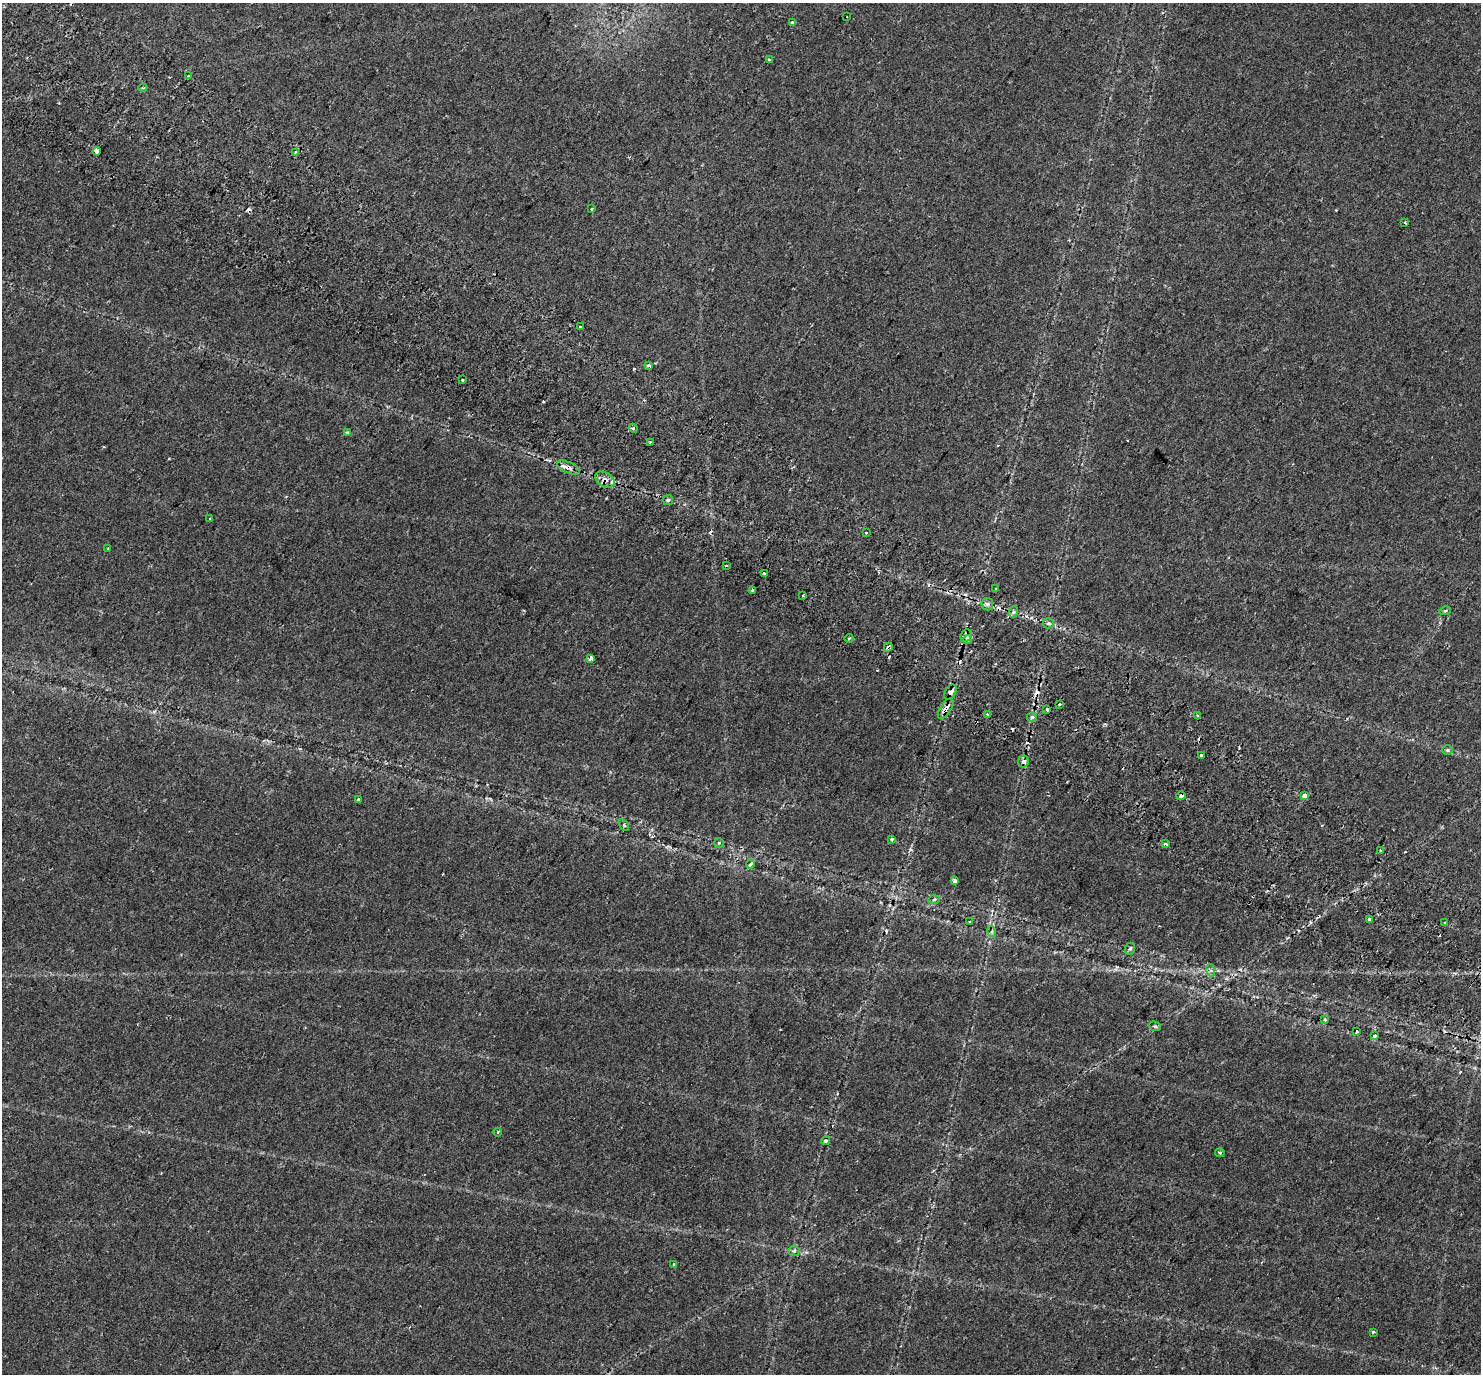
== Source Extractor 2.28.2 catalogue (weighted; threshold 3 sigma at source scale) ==
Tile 11 of 4 x 4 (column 3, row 3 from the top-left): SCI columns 3036-4514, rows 1723-3094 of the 6064 x 6124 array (HDU 1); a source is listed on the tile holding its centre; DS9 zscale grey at full resolution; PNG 1483 x 1376 px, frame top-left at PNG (2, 3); each listed source drawn as its Kron ellipse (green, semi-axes under 4 px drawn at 4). Shown black and unused: <1% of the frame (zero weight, under 2 of 3 exposures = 5% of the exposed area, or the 3 px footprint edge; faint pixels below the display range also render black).
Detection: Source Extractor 2.28.2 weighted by HDU 2 'WHT'; one run over the whole footprint, this tile lists its part. Background 0.0356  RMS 0.004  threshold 0.0179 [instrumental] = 3 sigma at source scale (4.5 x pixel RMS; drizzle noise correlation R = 1.50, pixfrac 1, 0.0396/0.0396 arcsec/px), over >= 5 px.
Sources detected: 92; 19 cosmic-ray / hot-pixel residue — neither listed nor drawn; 1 inside a brighter listed object's ellipse — not listed separately; the other 72 listed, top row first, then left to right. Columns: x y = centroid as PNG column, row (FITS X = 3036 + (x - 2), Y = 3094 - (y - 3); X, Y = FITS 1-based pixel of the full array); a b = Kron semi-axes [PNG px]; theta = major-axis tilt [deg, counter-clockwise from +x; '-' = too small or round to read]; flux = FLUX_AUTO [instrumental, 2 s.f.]
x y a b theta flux
847 17 2 2 - 0.29
792 23 4 3 - 9.2
769 60 3 3 - 1.4
189 76 3 3 - 1.1
143 88 4 3 - 0.35
97 151 4 4 - 22
295 152 3 3 - 1.4
591 209 3 3 - 1
1405 222 3 2 - 0.72
580 327 3 3 - 0.91
649 366 3 3 - 2
462 380 3 3 - 1.4
633 428 5 3 - 0.45
347 433 3 3 - 1.2
650 442 3 3 - 0.9
568 467 12 5 -25 1.8
605 479 10 7 -31 2.2
668 500 5 5 - 0.69
210 518 2 2 - 0.36
866 532 3 3 - 1.7
108 549 3 2 - 0.57
726 566 3 3 - 0.69
764 574 4 2 - 0.45
996 588 3 3 - 0.66
753 590 3 3 - 1.4
803 595 3 2 - 0.54
987 604 6 6 - 0.97
1445 611 6 3 17 0.45
1013 612 6 3 71 0.62
1048 623 5 5 - 0.73
966 636 6 5 - 1.7
849 638 4 2 - 0.4
968 640 4 3 - 1.7
888 647 4 3 - 2.3
591 658 4 3 - 5.1
951 692 8 5 59 2.1
1060 704 3 3 - 1.2
946 709 11 5 57 3.6
1047 709 3 3 - 4.1
987 715 3 3 - 0.61
1198 715 4 3 - 0.59
1032 717 5 4 - 0.69
1448 750 6 5 - 0.62
1201 755 4 3 - 1.5
1024 762 6 5 - 1.3
1181 796 4 3 - 1.9
1305 796 4 3 - 26
358 800 4 3 - 2.1
624 825 6 4 -57 0.5
891 839 3 3 - 0.71
719 843 5 4 - 0.48
1165 844 4 3 - 1.3
1381 850 4 3 - 0.55
750 864 4 3 - 2.8
954 881 4 3 - 1.1
934 899 6 4 4 0.53
1370 919 3 3 - 1.3
970 921 4 3 - 0.87
1445 923 4 3 - 0.54
992 932 5 3 - 0.55
1130 949 6 5 - 0.73
1210 970 6 4 -71 0.72
1325 1020 4 4 - 0.54
1155 1026 6 4 -19 0.6
1357 1031 3 2 - 0.5
1375 1035 3 3 - 1.1
498 1132 4 3 - 0.33
826 1141 4 4 - 1.1
1220 1153 5 3 - 0.55
794 1251 5 5 - 0.67
674 1264 4 3 - 2.1
1373 1333 3 3 - 1.1
Overlapping masked pixels (flux is a lower limit): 8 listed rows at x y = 97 151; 568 467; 605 479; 966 636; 888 647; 951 692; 946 709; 1181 796